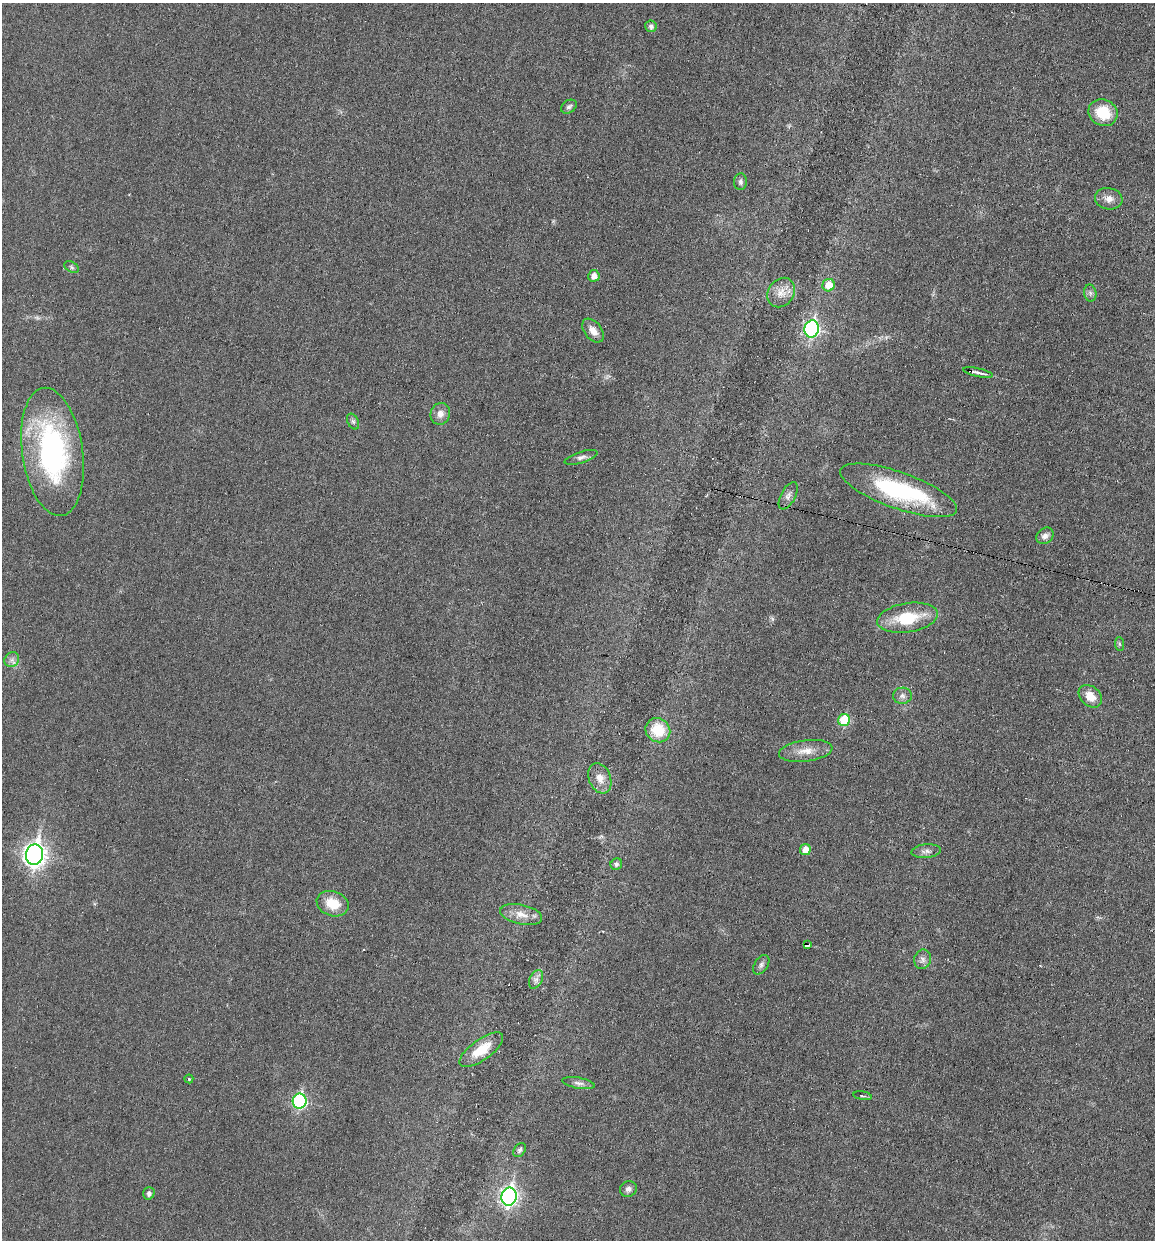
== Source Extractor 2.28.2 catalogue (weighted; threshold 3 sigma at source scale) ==
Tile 6 of 4 x 4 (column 2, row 2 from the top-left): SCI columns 1271-2423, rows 2476-3713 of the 4970 x 4950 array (HDU 1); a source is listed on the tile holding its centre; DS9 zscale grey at full resolution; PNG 1157 x 1242 px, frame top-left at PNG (2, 3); each listed source drawn as its Kron ellipse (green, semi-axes under 4 px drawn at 4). Shown black and unused: <1% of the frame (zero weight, under 3 of 6 exposures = <1% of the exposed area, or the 3 px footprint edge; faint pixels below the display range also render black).
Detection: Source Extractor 2.28.2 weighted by HDU 2 'WHT'; one run over the whole footprint, this tile lists its part. Background 0.0336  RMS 0.004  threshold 0.0165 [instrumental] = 3 sigma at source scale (4.09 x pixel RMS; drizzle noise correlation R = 1.36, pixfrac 0.8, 0.05/0.05 arcsec/px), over >= 5 px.
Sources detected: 52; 1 too faint to see at this stretch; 2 cosmic-ray / hot-pixel residue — neither listed nor drawn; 1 inside a brighter listed object's ellipse — not listed separately; the other 48 listed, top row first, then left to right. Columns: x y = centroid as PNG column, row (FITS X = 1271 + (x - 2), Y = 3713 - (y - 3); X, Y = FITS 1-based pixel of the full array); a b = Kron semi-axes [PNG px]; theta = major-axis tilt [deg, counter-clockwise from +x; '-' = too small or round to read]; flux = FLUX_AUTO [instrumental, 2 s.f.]
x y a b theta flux
651 26 6 5 - 1.3
569 107 8 6 32 1.1
1103 113 15 13 -28 11
741 182 8 6 86 1.1
1109 199 14 10 -11 2.9
72 267 8 5 -28 0.69
594 276 6 5 - 2.6
829 285 6 6 - 5.5
781 292 16 12 55 4.4
1090 293 8 6 -79 1.1
812 329 8 7 - 72
593 331 13 8 -53 3.2
978 372 15 3 -13 1.5
440 414 11 9 77 2.7
353 421 8 5 -63 0.86
52 452 65 30 -82 74
581 457 17 5 17 1.7
898 490 61 18 -19 44
788 496 15 7 62 1.8
1045 536 9 7 39 1.8
907 618 30 14 9 17
1119 644 7 4 -88 0.63
12 660 8 7 - 1.4
902 696 9 8 - 1.6
1090 696 13 9 -42 5.1
844 720 6 6 - 16
658 730 13 11 -40 11
806 751 27 10 7 5.4
600 778 16 11 -68 3.8
805 850 5 5 - 4
926 851 15 6 5 1.9
34 855 10 8 80 240
616 864 6 5 - 1.2
333 904 16 12 -20 8.4
521 914 21 9 -12 4.7
807 945 4 3 - 14
923 959 10 8 72 1.8
761 965 11 6 57 1.3
536 979 10 6 64 1.8
481 1050 26 10 36 8.8
189 1079 4 4 - 0.5
578 1083 16 5 -10 1.7
862 1096 9 3 -9 0.5
300 1101 7 7 - 50
520 1150 8 5 58 0.95
628 1189 8 7 - 1.5
149 1193 6 5 - 1.4
509 1197 9 7 80 130
Overlapping masked pixels (flux is a lower limit): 1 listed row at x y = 807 945